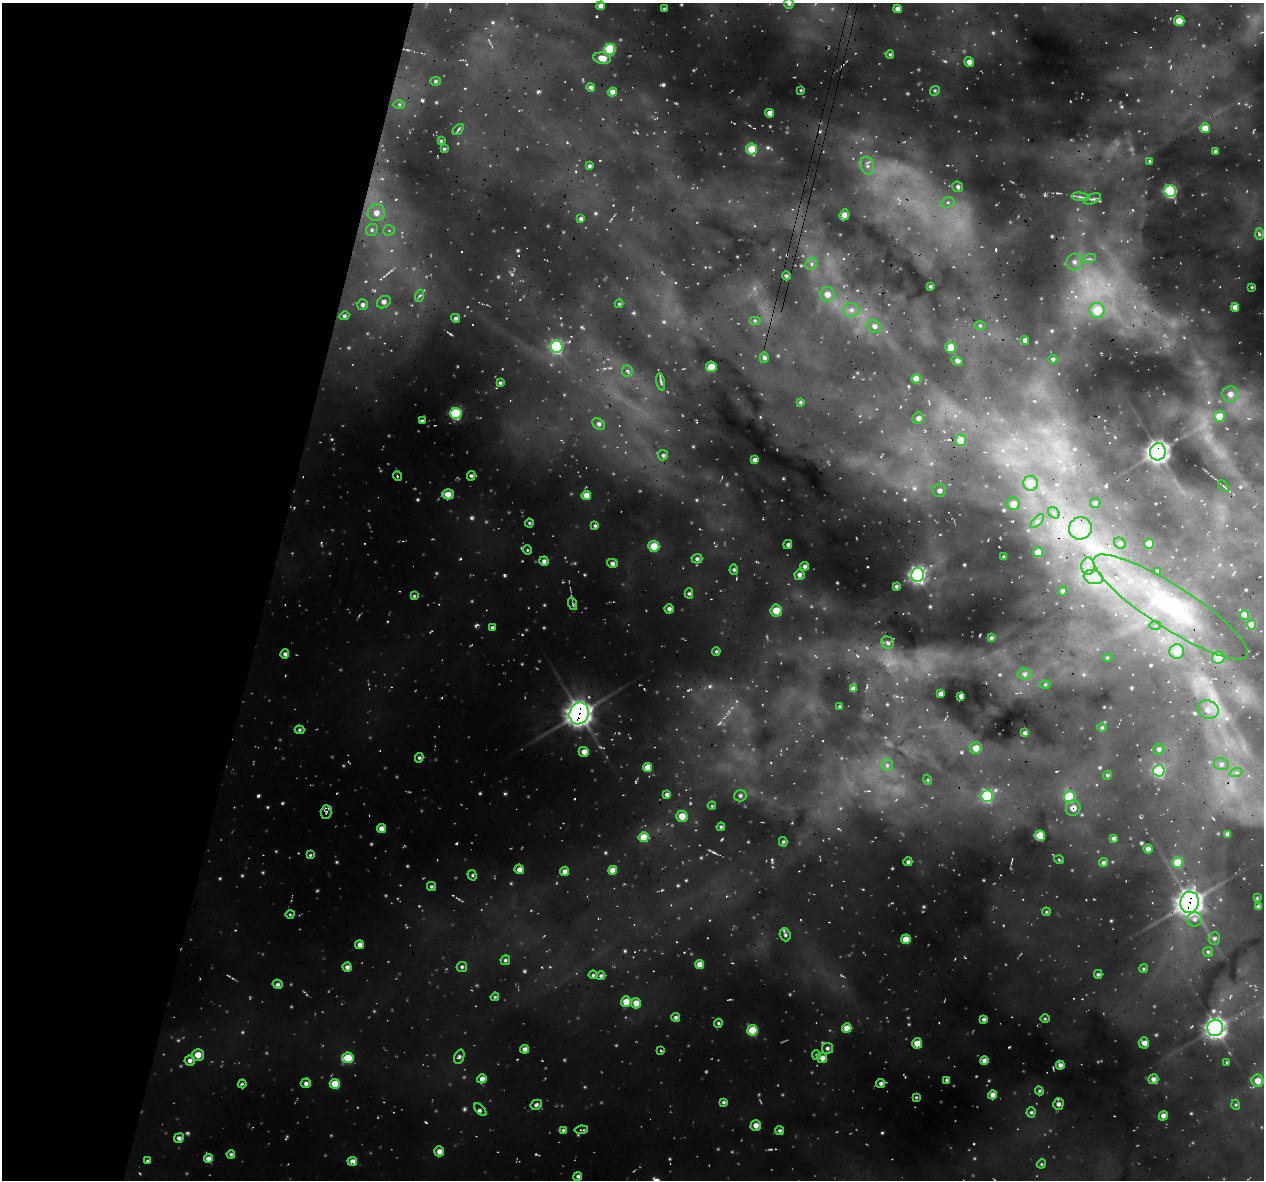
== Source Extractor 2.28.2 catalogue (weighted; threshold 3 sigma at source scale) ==
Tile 9 of 4 x 4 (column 1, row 3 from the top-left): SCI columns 23-1284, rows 1501-2678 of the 5081 x 5296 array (HDU 1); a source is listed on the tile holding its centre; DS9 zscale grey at full resolution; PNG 1266 x 1182 px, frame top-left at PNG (2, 3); each listed source drawn as its Kron ellipse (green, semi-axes under 4 px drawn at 4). Shown black and unused: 21% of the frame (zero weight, under 3 of 4 exposures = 4% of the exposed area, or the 3 px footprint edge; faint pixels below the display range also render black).
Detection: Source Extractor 2.28.2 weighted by HDU 2 'WHT'; one run over the whole footprint, this tile lists its part. Background 0.758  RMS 0.12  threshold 0.525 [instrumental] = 3 sigma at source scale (4.5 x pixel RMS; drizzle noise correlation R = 1.50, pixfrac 1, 0.0396/0.0396 arcsec/px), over >= 5 px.
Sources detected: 252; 2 cosmic-ray / hot-pixel residue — neither listed nor drawn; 1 inside a brighter listed object's ellipse — not listed separately; the other 249 listed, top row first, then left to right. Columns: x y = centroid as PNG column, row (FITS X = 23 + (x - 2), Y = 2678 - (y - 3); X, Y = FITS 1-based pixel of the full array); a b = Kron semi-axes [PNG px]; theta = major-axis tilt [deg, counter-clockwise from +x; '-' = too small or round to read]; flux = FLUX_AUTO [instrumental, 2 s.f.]
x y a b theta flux
789 4 5 4 - 22
601 6 4 4 - 57
664 9 3 3 - 11
898 9 4 4 - 47
1179 21 5 5 - 130
610 49 5 5 - 590
890 54 4 3 - 13
602 58 9 5 -10 100
969 62 5 5 - 49
435 81 5 4 - 18
591 87 4 4 - 30
801 90 3 2 - 9.4
935 91 5 4 - 15
612 92 4 4 - 53
399 104 6 4 0 17
770 113 4 4 - 57
1205 128 5 5 - 130
458 130 6 3 49 14
441 141 4 4 - 13
444 149 3 3 - 12
752 149 5 5 - 240
1215 151 4 3 - 17
1149 161 4 3 - 12
589 166 3 3 - 19
867 166 9 6 -71 56
958 187 5 5 - 24
1170 191 6 5 - 1200
1080 197 9 3 -5 26
1093 199 9 4 24 28
948 202 7 5 19 28
376 213 9 8 - 90
844 215 5 4 - 60
581 219 4 4 - 22
372 230 6 5 - 26
389 230 5 5 - 22
1259 234 6 4 -88 20
1089 259 7 4 18 23
1074 262 8 8 - 59
811 264 6 5 - 27
786 276 4 3 - 18
930 286 3 2 - 14
1252 287 4 3 - 9.2
827 294 7 7 - 84
419 296 6 4 70 23
384 302 7 5 33 43
619 304 4 4 - 11
363 305 5 5 - 30
1235 307 4 4 - 56
851 310 8 6 -1 47
1097 310 7 7 - 270
344 316 5 4 - 21
455 318 4 4 - 21
755 321 6 4 0 16
874 326 7 6 - 41
980 326 6 4 -1 13
1025 340 4 3 - 28
556 347 6 6 - 1400
951 347 5 5 - 190
764 358 5 4 - 25
1053 359 4 4 - 17
957 361 6 3 -27 36
711 367 5 5 - 150
627 371 5 5 - 22
916 379 5 4 - 140
661 382 8 4 -78 20
500 383 4 3 - 15
1230 394 8 7 - 52
800 402 4 3 - 13
456 413 5 5 - 800
1219 416 5 5 - 130
918 418 6 5 - 32
422 421 3 3 - 17
599 424 7 5 -39 29
961 440 5 5 - 150
1158 452 8 8 - 5000
663 455 5 5 - 21
755 460 4 4 - 39
397 476 5 3 - 9
471 476 5 4 - 18
1030 483 7 7 - 160
1224 486 7 2 -45 11
940 491 6 6 - 34
448 494 5 5 - 100
586 495 5 4 - 94
1095 503 5 5 - 23
1013 504 6 6 - 91
1054 513 6 5 - 33
1037 521 9 3 45 25
529 523 4 4 - 13
595 525 4 4 - 20
1080 528 11 11 - 160
1120 543 6 5 - 25
788 544 5 3 - 31
1149 544 5 4 - 150
654 546 5 5 - 190
527 550 5 3 - 11
1038 552 5 5 - 100
1004 557 3 3 - 20
697 559 5 5 - 25
544 561 5 4 - 34
612 563 5 4 - 30
805 566 4 4 - 27
1088 566 8 7 - 64
734 570 5 4 - 19
1157 571 4 4 - 15
799 575 5 5 - 37
917 575 7 6 - 2900
1093 577 10 7 -14 87
896 586 3 3 - 17
1062 591 5 4 - 27
689 593 5 4 - 19
414 596 4 4 - 13
573 604 6 3 -72 16
1171 607 91 21 -33 1400
669 609 4 4 - 32
776 610 6 5 - 150
1244 615 5 4 - 130
1155 625 6 4 2 20
1252 625 5 4 - 130
492 628 4 3 - 19
991 638 3 3 - 13
888 643 6 5 - 32
716 651 4 3 - 15
1177 651 7 7 - 190
285 654 4 4 - 29
1107 658 5 3 - 12
1218 658 6 6 - 220
1024 674 7 5 -3 31
1045 684 5 3 - 13
853 689 4 4 - 47
941 694 4 4 - 43
961 696 4 4 - 31
840 707 3 3 - 12
1208 709 11 9 -20 100
579 713 11 9 71 6500
1102 727 5 3 - 12
299 730 5 4 - 15
1025 733 4 3 - 28
976 748 6 6 - 87
1159 749 6 5 - 26
584 752 5 5 - 67
419 758 4 4 - 16
1221 764 8 6 -13 36
887 765 6 6 - 27
647 768 4 4 - 120
1159 771 6 5 - 930
1236 772 7 4 21 22
1107 775 4 4 - 15
928 780 5 3 - 9.9
667 795 4 4 - 27
740 796 6 5 - 25
987 796 6 6 - 800
1069 797 5 5 - 440
712 806 4 4 - 11
1073 808 7 7 - 73
326 812 7 5 88 24
682 816 5 5 - 140
721 827 4 3 - 14
382 829 4 4 - 95
1228 834 4 4 - 38
1040 836 5 5 - 300
644 837 5 5 - 190
1114 838 3 3 - 29
783 842 5 4 - 15
1148 849 4 4 - 34
310 855 4 4 - 11
1059 860 5 3 - 10
908 862 4 4 - 23
1178 862 5 5 - 250
1103 863 4 4 - 22
519 869 5 4 - 54
613 870 4 4 - 100
564 871 4 4 - 40
472 875 5 3 - 16
431 886 4 4 - 18
1257 898 3 2 - 9.5
1189 902 10 9 - 6700
1258 906 4 3 - 28
1046 912 4 3 - 11
290 914 4 3 - 8.9
1194 919 7 7 - 46
785 935 7 5 -69 26
1214 938 6 5 - 23
906 939 5 4 - 160
360 945 4 4 - 42
1208 952 5 5 - 17
505 960 5 4 - 18
700 964 4 4 - 81
347 967 4 4 - 35
462 967 5 5 - 19
1143 969 4 3 - 12
1098 974 4 4 - 20
593 975 4 3 - 13
601 976 4 4 - 16
278 984 5 4 - 22
495 997 4 4 - 12
626 1002 5 5 - 140
636 1003 5 5 - 93
675 1017 4 4 - 23
984 1019 3 3 - 23
1045 1019 5 3 - 11
718 1023 4 3 - 14
847 1028 5 4 - 140
1215 1028 8 8 - 3900
752 1030 5 5 - 350
917 1043 5 5 - 110
1144 1043 5 5 - 51
827 1048 5 5 - 27
525 1049 4 4 - 41
661 1050 3 3 - 9.8
198 1055 6 6 - 110
816 1055 5 4 - 15
459 1057 7 5 71 25
348 1058 6 5 - 290
822 1058 5 5 - 66
190 1061 5 5 - 36
984 1061 4 4 - 33
1227 1062 4 3 - 12
1060 1065 4 4 - 36
482 1079 5 4 - 63
1153 1079 5 4 - 44
947 1080 4 3 - 23
1258 1081 6 6 - 99
306 1083 5 5 - 33
881 1083 4 4 - 23
242 1084 4 3 - 12
335 1084 5 5 - 180
1039 1091 4 4 - 14
992 1095 4 4 - 53
916 1097 4 3 - 9.1
724 1102 4 4 - 17
1058 1104 6 5 - 37
536 1105 6 4 29 24
1236 1105 5 3 - 13
480 1110 8 3 -45 21
1031 1112 5 4 - 18
1163 1116 5 4 - 63
756 1125 5 5 - 54
563 1130 4 4 - 15
581 1130 7 3 7 16
780 1131 4 4 - 21
179 1138 5 4 - 31
439 1151 5 4 - 59
231 1154 4 4 - 18
208 1158 4 4 - 48
147 1161 4 4 - 11
352 1161 5 4 - 54
1041 1164 4 3 - 11
578 1176 4 4 - 20
Overlapping masked pixels (flux is a lower limit): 6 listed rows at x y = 456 413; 1158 452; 579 713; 1073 808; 1189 902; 352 1161
Isophote crosses this tile's border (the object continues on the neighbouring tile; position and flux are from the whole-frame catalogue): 1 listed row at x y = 789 4
Unlisted compact peaks at least as high as the median listed source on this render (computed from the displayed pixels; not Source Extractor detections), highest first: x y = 663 85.